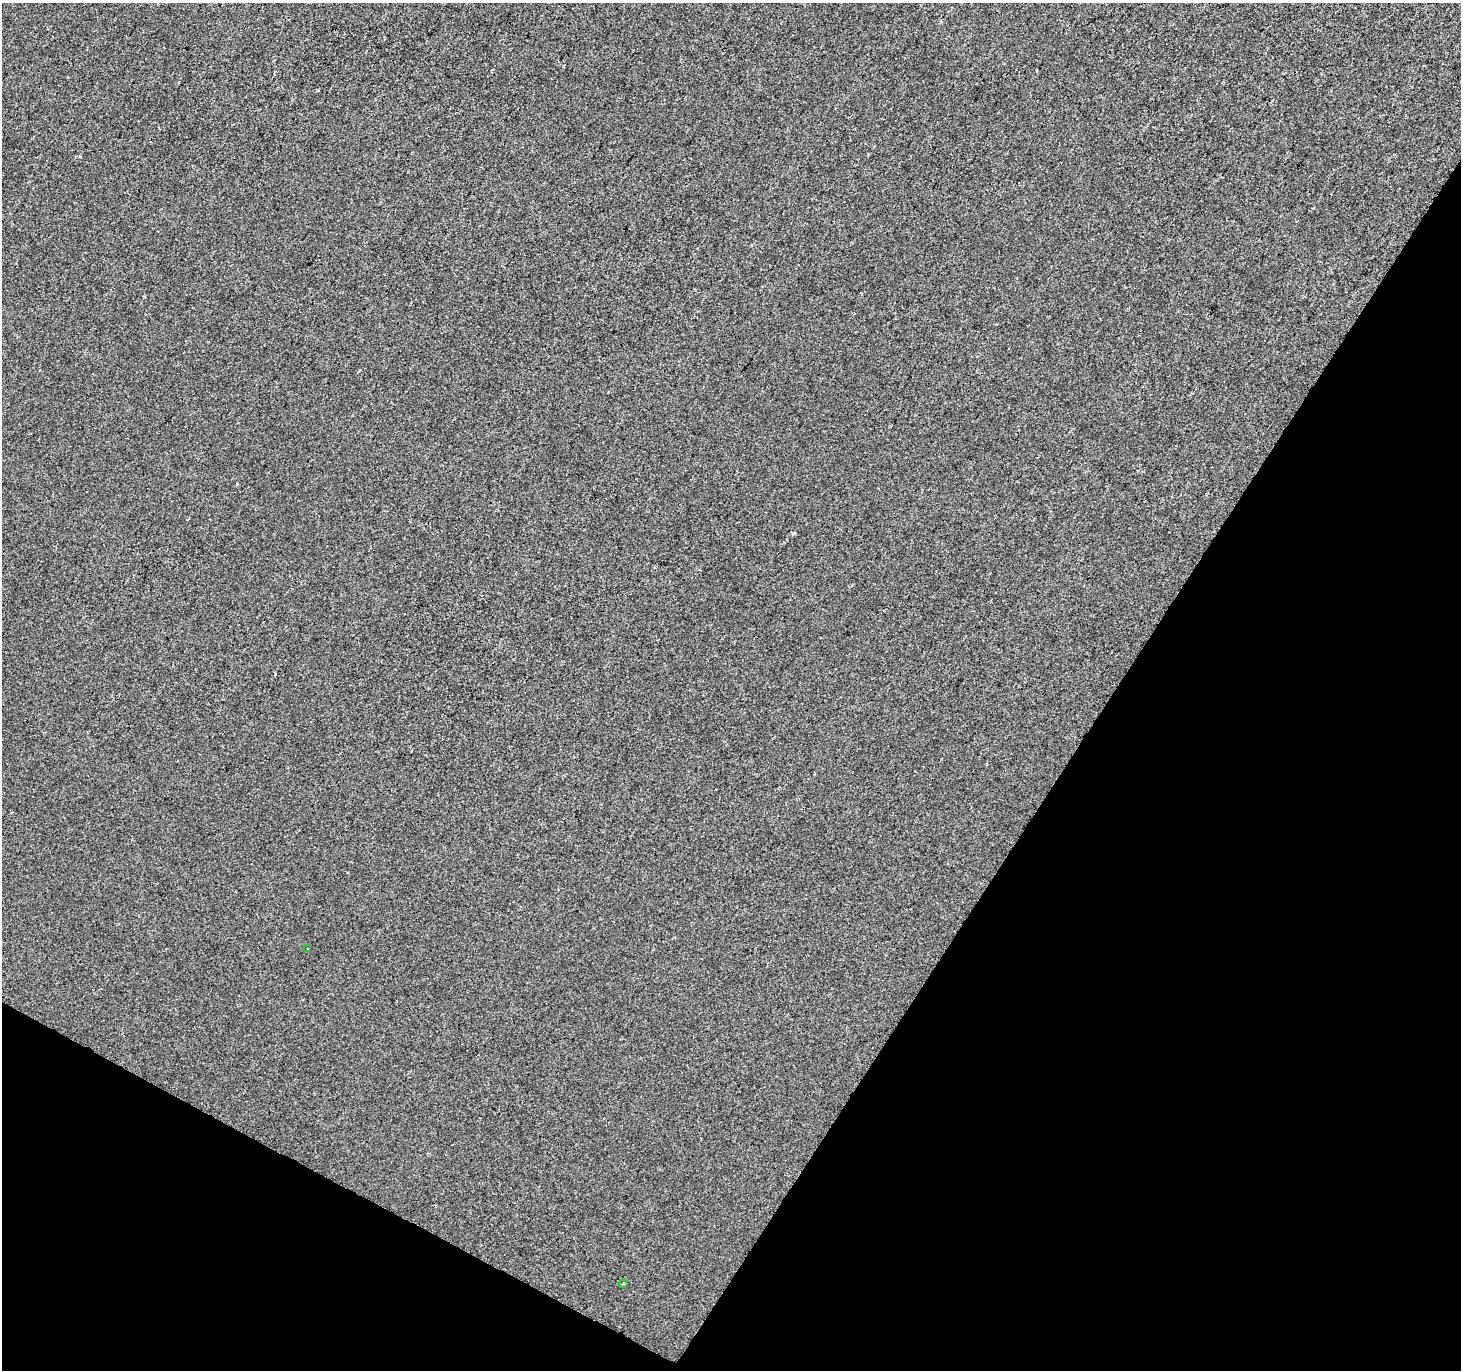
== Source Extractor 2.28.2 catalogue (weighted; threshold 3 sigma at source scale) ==
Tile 15 of 4 x 4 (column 3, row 4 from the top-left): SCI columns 2926-4384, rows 260-1627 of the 5844 x 5924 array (HDU 1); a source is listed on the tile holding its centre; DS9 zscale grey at full resolution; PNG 1463 x 1372 px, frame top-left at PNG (2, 3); each listed source drawn as its Kron ellipse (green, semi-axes under 4 px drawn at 4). Shown black and unused: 30% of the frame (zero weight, under 2 of 3 exposures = <1% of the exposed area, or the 3 px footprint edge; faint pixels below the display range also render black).
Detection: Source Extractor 2.28.2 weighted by HDU 2 'WHT'; one run over the whole footprint, this tile lists its part. Background -5.35e-04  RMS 0.0042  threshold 0.019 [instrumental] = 3 sigma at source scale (4.5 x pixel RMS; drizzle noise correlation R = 1.50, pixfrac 1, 0.0396/0.0396 arcsec/px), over >= 5 px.
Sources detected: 3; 1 cosmic-ray / hot-pixel residue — neither listed nor drawn; the other 2 listed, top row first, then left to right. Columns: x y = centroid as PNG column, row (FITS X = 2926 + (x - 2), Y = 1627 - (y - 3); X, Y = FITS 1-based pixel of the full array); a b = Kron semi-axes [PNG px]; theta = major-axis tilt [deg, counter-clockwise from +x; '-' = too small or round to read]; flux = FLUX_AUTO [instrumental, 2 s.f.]
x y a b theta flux
308 949 3 2 - 0.52
623 1284 4 3 - 0.35